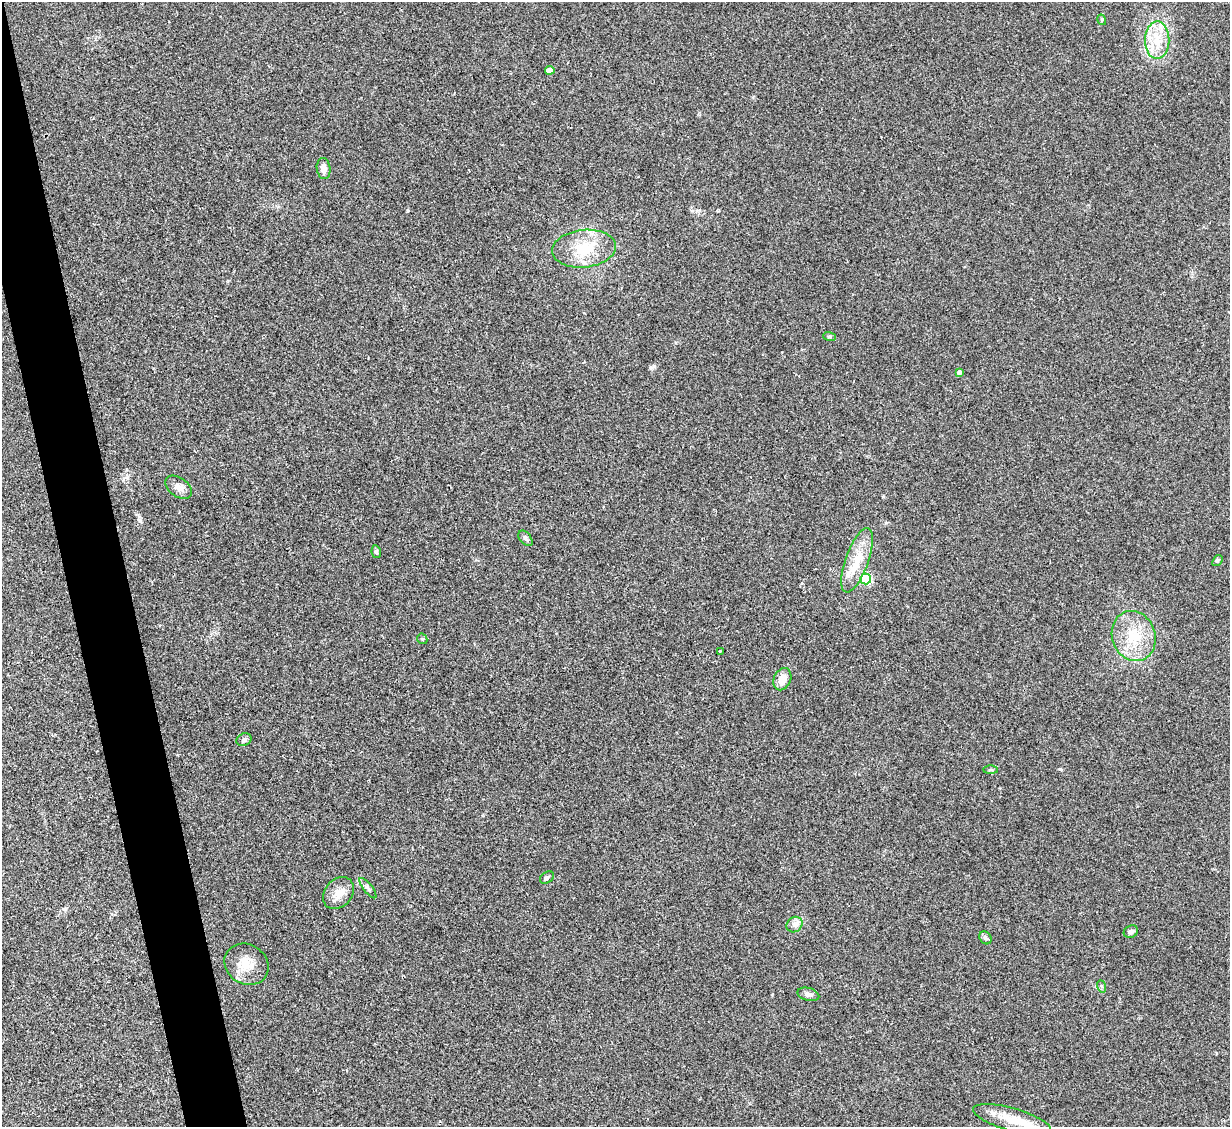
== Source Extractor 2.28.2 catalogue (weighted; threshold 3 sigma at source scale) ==
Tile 11 of 4 x 4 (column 3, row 3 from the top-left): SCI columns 2455-3682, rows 1377-2501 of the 4909 x 4890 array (HDU 1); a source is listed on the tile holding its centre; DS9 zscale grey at full resolution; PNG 1232 x 1129 px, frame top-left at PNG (2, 2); each listed source drawn as its Kron ellipse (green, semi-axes under 4 px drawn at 4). Shown black and unused: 4% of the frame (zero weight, under 2 of 3 exposures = <1% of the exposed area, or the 3 px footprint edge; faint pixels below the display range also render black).
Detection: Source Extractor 2.28.2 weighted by HDU 2 'WHT'; one run over the whole footprint, this tile lists its part. Background 0.0784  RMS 0.0093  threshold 0.0417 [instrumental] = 3 sigma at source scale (4.5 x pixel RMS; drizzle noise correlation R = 1.50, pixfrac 1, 0.05/0.05 arcsec/px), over >= 5 px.
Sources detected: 32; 3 inside a brighter listed object's ellipse — not listed separately; the other 29 listed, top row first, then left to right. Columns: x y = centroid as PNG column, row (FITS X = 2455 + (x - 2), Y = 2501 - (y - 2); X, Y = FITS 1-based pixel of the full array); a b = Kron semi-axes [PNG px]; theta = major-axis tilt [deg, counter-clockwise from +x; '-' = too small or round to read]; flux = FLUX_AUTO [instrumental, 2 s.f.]
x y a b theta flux
1102 20 5 3 - 0.95
1157 40 19 12 89 19
550 70 4 4 - 13
324 168 10 7 -83 5.9
584 249 32 19 6 33
829 337 6 4 -18 1.5
959 372 4 4 - 3.2
179 487 15 9 -35 6
525 538 9 5 -49 2.3
376 552 6 4 -79 1.7
857 560 34 11 70 22
1217 561 6 4 52 1.6
866 579 5 5 - 88
1134 636 25 21 -71 32
422 639 5 5 - 1.2
720 651 2 2 - 0.74
782 679 11 8 65 9.4
244 740 8 6 27 2.5
990 770 7 4 0 1.2
547 878 7 5 33 2.2
368 888 12 4 -51 2.7
338 893 17 13 49 10
794 925 8 7 - 3.6
1131 932 7 6 - 2.4
985 938 7 5 -53 2.4
246 964 23 19 -33 17
1101 986 6 4 -70 1.5
808 994 11 6 -16 3.5
1012 1119 40 11 -15 21
Unlisted compact peaks at least as high as the median listed source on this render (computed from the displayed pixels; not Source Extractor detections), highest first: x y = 1060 769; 407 211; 140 521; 654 366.